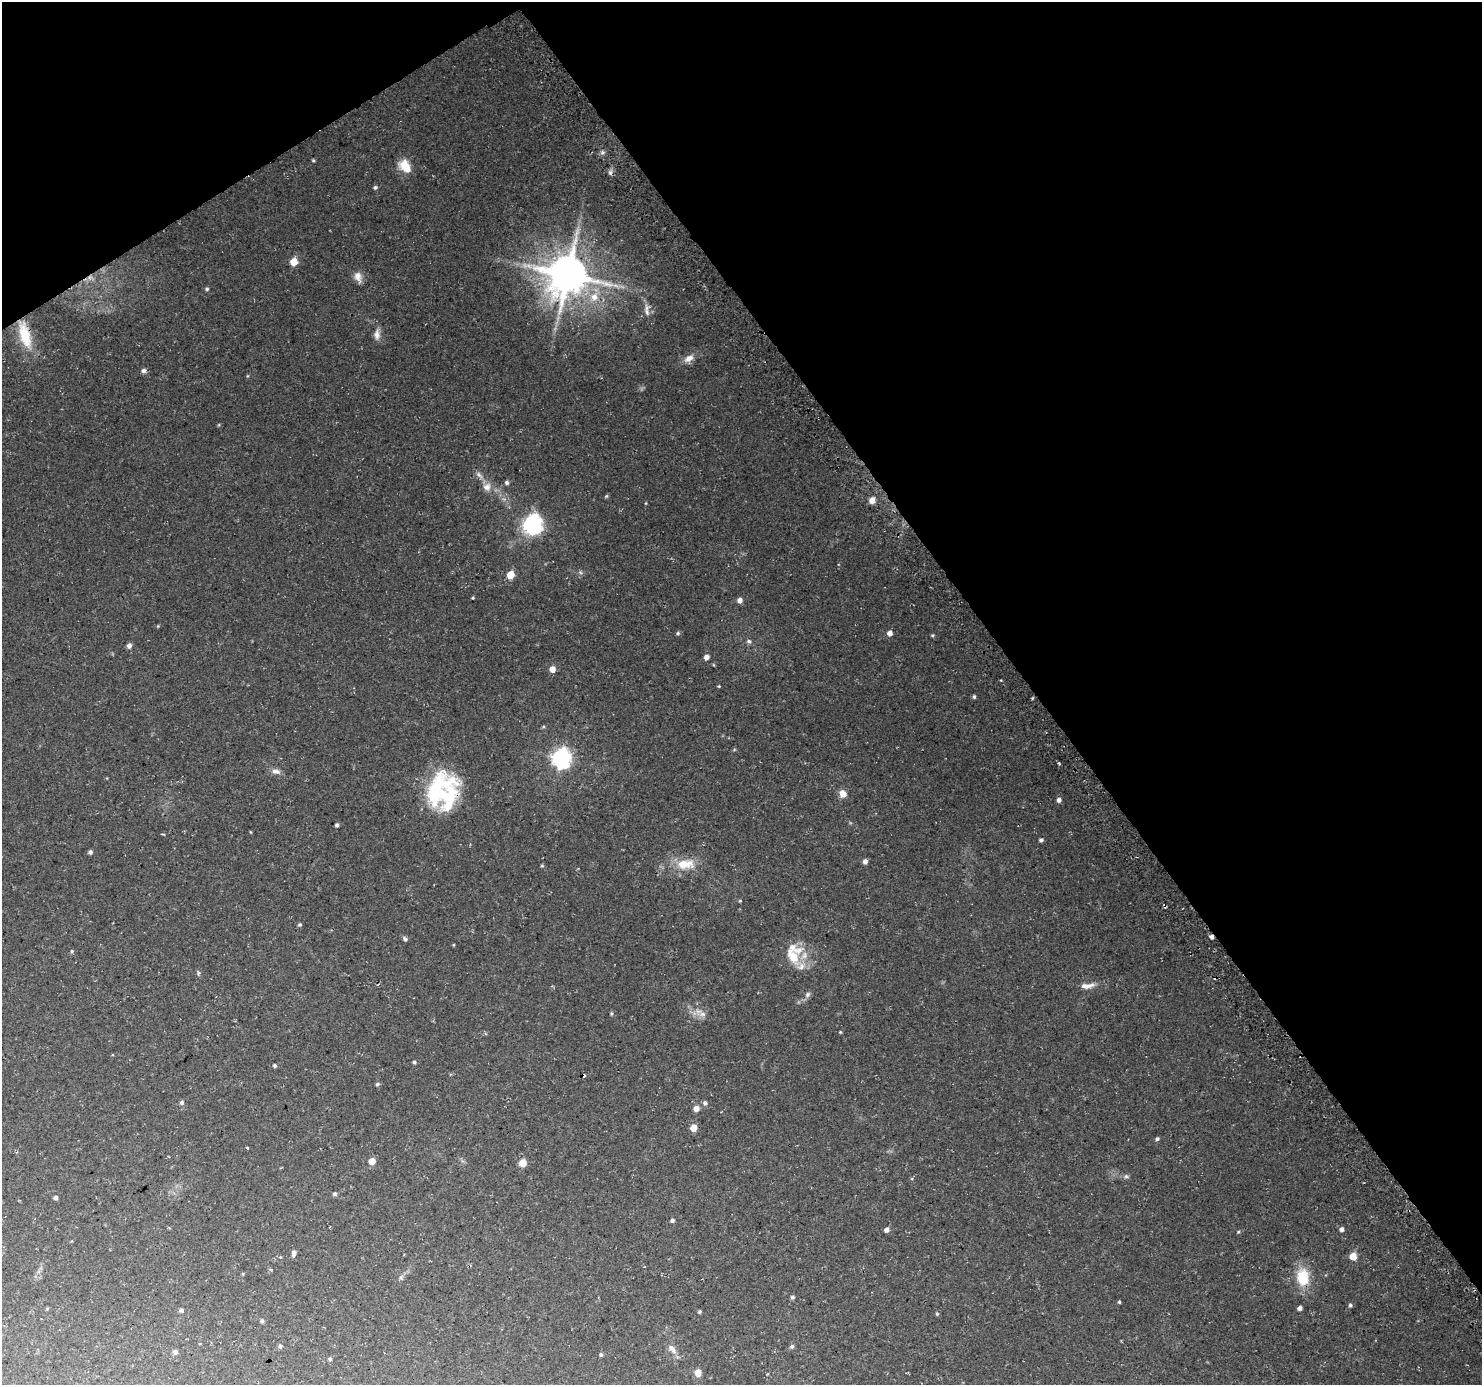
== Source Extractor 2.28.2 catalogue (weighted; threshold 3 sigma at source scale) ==
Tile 3 of 4 x 4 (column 3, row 1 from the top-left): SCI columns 2990-4469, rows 4296-5678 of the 5983 x 5886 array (HDU 1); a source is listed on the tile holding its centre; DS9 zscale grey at full resolution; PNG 1484 x 1387 px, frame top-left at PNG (2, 2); no overlay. Shown black and unused: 35% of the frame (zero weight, under 3 of 4 exposures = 3% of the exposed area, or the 3 px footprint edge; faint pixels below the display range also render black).
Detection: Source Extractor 2.28.2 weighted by HDU 2 'WHT'; one run over the whole footprint, this tile lists its part. Background 0.0377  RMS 0.0038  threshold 0.0173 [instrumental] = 3 sigma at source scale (4.5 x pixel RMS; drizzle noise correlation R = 1.50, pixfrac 1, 0.0396/0.0396 arcsec/px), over >= 5 px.
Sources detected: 118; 1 too faint to see at this stretch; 2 cosmic-ray / hot-pixel residue — not listed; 7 inside a brighter listed object's ellipse — not listed separately; the other 108 listed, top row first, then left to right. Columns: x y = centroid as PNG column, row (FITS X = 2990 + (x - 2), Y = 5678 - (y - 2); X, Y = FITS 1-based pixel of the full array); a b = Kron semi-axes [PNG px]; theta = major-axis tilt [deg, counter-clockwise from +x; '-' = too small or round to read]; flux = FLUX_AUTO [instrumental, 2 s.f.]
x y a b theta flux
602 152 7 5 46 1
313 160 5 4 - 0.43
404 164 15 11 37 5.8
610 173 8 6 -89 1.1
375 187 5 5 - 0.73
294 262 6 5 - 7.5
567 275 13 12 - 1600
358 277 14 9 -70 2.9
90 278 8 7 - 1.8
207 289 5 5 - 0.62
594 297 14 11 56 6.3
647 308 13 9 73 2.5
377 334 16 8 87 2.5
25 335 36 13 -74 14
689 358 14 8 32 3.1
144 371 6 6 - 1.2
247 376 5 3 - 0.34
507 482 6 6 - 0.85
487 487 12 12 - 3
606 496 5 4 - 0.49
872 500 6 6 - 3.4
646 503 5 3 - 0.29
533 524 10 8 71 100
580 572 6 4 -45 0.66
510 575 6 5 - 7.5
473 598 3 3 - 0.38
739 600 6 6 - 1.8
158 626 4 4 - 0.35
678 633 5 5 - 0.64
890 633 5 5 - 2
932 635 4 4 - 0.48
749 641 7 5 -30 0.95
129 646 6 5 - 1.5
706 657 5 5 - 1.9
714 665 5 3 - 0.34
552 669 5 5 - 3.8
719 686 4 3 - 0.33
974 697 5 4 - 0.63
1032 698 5 3 - 0.35
543 727 5 4 - 0.46
734 750 5 3 - 0.38
561 758 8 7 - 180
1059 764 5 3 - 0.53
276 771 13 7 -14 2.1
843 794 9 8 - 2.9
445 795 44 29 65 35
1059 800 5 5 - 1.5
337 825 4 3 - 0.97
251 832 5 3 - 0.27
163 834 5 3 - 0.3
1041 840 5 4 - 0.9
90 852 5 5 - 1
865 861 5 5 - 1.6
685 864 25 13 3 9
542 866 4 4 - 0.44
740 901 4 4 - 0.37
300 924 5 5 - 0.65
1211 937 4 4 - 1.3
405 939 7 5 -44 0.86
454 945 4 3 - 0.31
72 951 4 4 - 0.45
793 956 24 13 -61 8.4
199 973 6 5 - 0.68
1087 986 20 7 7 3.1
807 995 9 7 58 1.2
698 1011 12 9 79 3
611 1013 5 4 - 0.45
840 1032 4 3 - 0.36
414 1062 5 4 - 0.6
275 1065 4 4 - 0.71
377 1084 5 5 - 0.66
182 1102 6 5 - 0.95
705 1103 7 6 - 0.98
696 1109 6 5 - 2.6
693 1128 5 5 - 6.1
1157 1139 5 4 - 0.81
247 1148 3 3 - 1.6
372 1161 5 5 - 5
523 1163 5 5 - 6.5
1126 1176 9 6 7 0.97
335 1194 5 4 - 0.84
55 1198 4 4 - 1
672 1220 5 5 - 0.77
330 1227 3 2 - 0.26
1342 1229 5 5 - 1.4
887 1230 5 5 - 1.6
1238 1232 4 4 - 0.41
293 1254 7 4 87 1.7
1353 1256 5 5 - 8.9
243 1274 5 3 - 0.31
1303 1277 25 17 -86 11
401 1278 8 6 -90 0.87
792 1297 5 5 - 0.77
1119 1302 4 3 - 0.46
1350 1305 5 4 - 0.68
1300 1308 4 4 - 1.5
47 1309 4 4 - 0.4
181 1310 5 5 - 0.93
699 1312 4 4 - 0.56
937 1314 5 4 - 0.49
262 1321 5 4 - 0.63
280 1346 5 5 - 0.75
792 1346 5 5 - 0.84
672 1349 14 7 -46 2.4
175 1352 5 5 - 1.1
601 1354 5 5 - 0.68
330 1359 5 4 - 0.55
698 1373 6 5 - 4
Overlapping masked pixels (flux is a lower limit): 4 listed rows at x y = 90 278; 25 335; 445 795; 1211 937